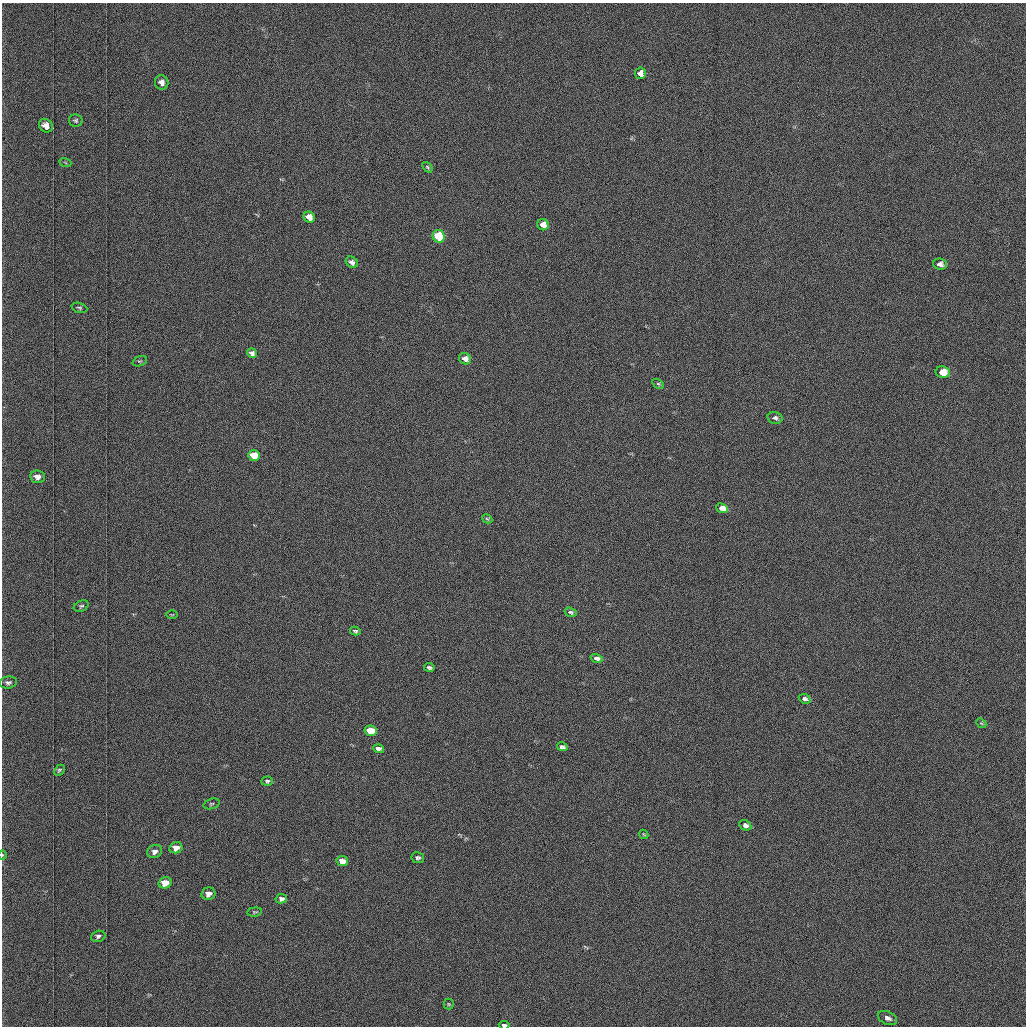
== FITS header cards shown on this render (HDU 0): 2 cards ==
NAXIS1  =                 1024 /fastest changing axis
NAXIS2  =                 1024 /next to fastest changing axis

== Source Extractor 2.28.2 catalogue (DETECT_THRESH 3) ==
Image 1024 x 1024 px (HDU 0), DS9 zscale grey, 1 PNG px = 1 image px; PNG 1028 x 1028 px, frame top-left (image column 1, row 1024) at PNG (2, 3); each listed source drawn as its Kron ellipse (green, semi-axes under 4 px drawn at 4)
Background 1030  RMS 5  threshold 15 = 3 sigma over >= 5 px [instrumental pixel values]
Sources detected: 52; all 52 listed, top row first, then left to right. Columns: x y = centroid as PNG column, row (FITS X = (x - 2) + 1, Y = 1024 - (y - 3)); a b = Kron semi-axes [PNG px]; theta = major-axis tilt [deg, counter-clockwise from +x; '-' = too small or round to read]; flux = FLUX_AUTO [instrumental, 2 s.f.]
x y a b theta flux
640 73 6 5 - 1800
162 82 7 6 - 2000
76 120 7 6 - 700
46 126 7 6 - 2800
65 162 6 4 -20 450
427 167 6 3 -50 420
309 217 6 5 - 2900
543 225 6 5 - 3500
439 236 6 6 - 19000
352 262 6 5 - 1200
940 264 7 5 -6 1500
79 308 8 5 -17 650
252 353 5 4 - 1300
465 359 6 5 - 2300
140 361 7 4 21 580
943 372 7 6 - 10000
658 384 6 4 -29 450
775 418 7 6 - 920
254 455 6 5 - 8000
37 477 7 6 - 2300
722 508 6 4 -22 4700
487 519 5 4 - 380
81 606 8 5 23 640
571 612 6 4 -16 670
172 615 6 3 0 310
355 631 5 3 - 580
597 658 6 4 -14 1500
429 667 5 3 - 770
8 682 9 6 7 1100
805 699 6 4 -23 1100
981 723 6 4 -42 360
371 731 6 5 - 10000
562 747 5 3 - 900
378 749 5 4 - 1300
59 770 6 4 45 550
267 781 6 4 5 590
211 804 8 5 18 670
745 825 6 5 - 1500
644 834 5 3 - 270
176 848 6 5 - 2600
155 851 8 6 30 1500
2 855 5 3 - 280
418 858 6 5 - 820
342 861 6 5 - 3200
165 883 6 5 - 5900
208 894 7 6 - 2400
281 899 6 4 12 1100
255 912 7 4 6 490
98 936 7 5 19 880
449 1004 5 5 - 370
887 1018 10 6 -25 1700
504 1025 5 3 - 1200
At the frame edge (FLAGS 8, measured only in part): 2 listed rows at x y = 2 855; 504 1025

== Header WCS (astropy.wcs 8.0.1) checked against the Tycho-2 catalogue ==
Header WCS as astropy/WCSLIB reads it (applying the file's SIP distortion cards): RA---TAN-SIP/DEC--TAN-SIP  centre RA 03:06:50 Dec +48:56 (46.71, +48.94 deg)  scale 1.67 arcsec/px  FOV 28.5' x 28.5'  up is -179 deg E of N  parity flipped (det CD > 0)
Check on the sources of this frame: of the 52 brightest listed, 21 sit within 2.5 arcsec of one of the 34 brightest Tycho-2 stars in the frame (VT <= 12.17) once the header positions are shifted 0.15 arcsec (0.14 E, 0.05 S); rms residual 0.98 arcsec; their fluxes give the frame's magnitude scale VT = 19.62 - 2.5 log10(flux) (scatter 0.28 mag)
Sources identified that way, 21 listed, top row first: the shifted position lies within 2.5 arcsec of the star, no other Tycho-2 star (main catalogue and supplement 1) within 5.0 arcsec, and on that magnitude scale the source's flux lands within +1.5 / -3 mag of the star's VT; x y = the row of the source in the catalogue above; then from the Tycho-2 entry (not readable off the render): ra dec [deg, ICRS J2000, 3 dp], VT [Tycho-2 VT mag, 2 dp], TYC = Tycho-2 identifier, HIP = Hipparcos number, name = IAU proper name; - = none
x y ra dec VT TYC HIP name
640 73 46.616 +48.736 11.76 3314-1619-1 - -
46 126 47.035 +48.756 11.63 3318-1002-1 - -
309 217 46.851 +48.800 10.96 3318-412-1 - -
543 225 46.686 +48.806 10.73 3318-1207-1 - -
439 236 46.759 +48.810 9.54 3318-20-1 - -
940 264 46.407 +48.826 11.40 3318-1121-1 - -
252 353 46.893 +48.863 11.43 3318-844-1 - -
943 372 46.405 +48.876 9.33 3318-744-1 - -
775 418 46.524 +48.896 11.94 3318-478-1 - -
254 455 46.892 +48.911 10.59 3318-510-1 - -
37 477 47.045 +48.919 11.50 3318-988-1 - -
722 508 46.562 +48.938 10.40 3318-18-1 - -
805 699 46.505 +49.027 11.73 3318-502-1 - -
371 731 46.813 +49.039 9.70 3318-216-1 - -
745 825 46.548 +49.085 12.06 3318-1128-1 - -
176 848 46.952 +49.092 11.30 3318-80-1 - -
342 861 46.834 +49.100 10.69 3318-1528-1 - -
165 883 46.960 +49.108 10.19 3318-1062-1 - -
208 894 46.930 +49.114 11.35 3318-390-1 - -
281 899 46.878 +49.117 12.15 3318-918-1 - -
504 1025 46.721 +49.177 11.40 3318-150-1 - -